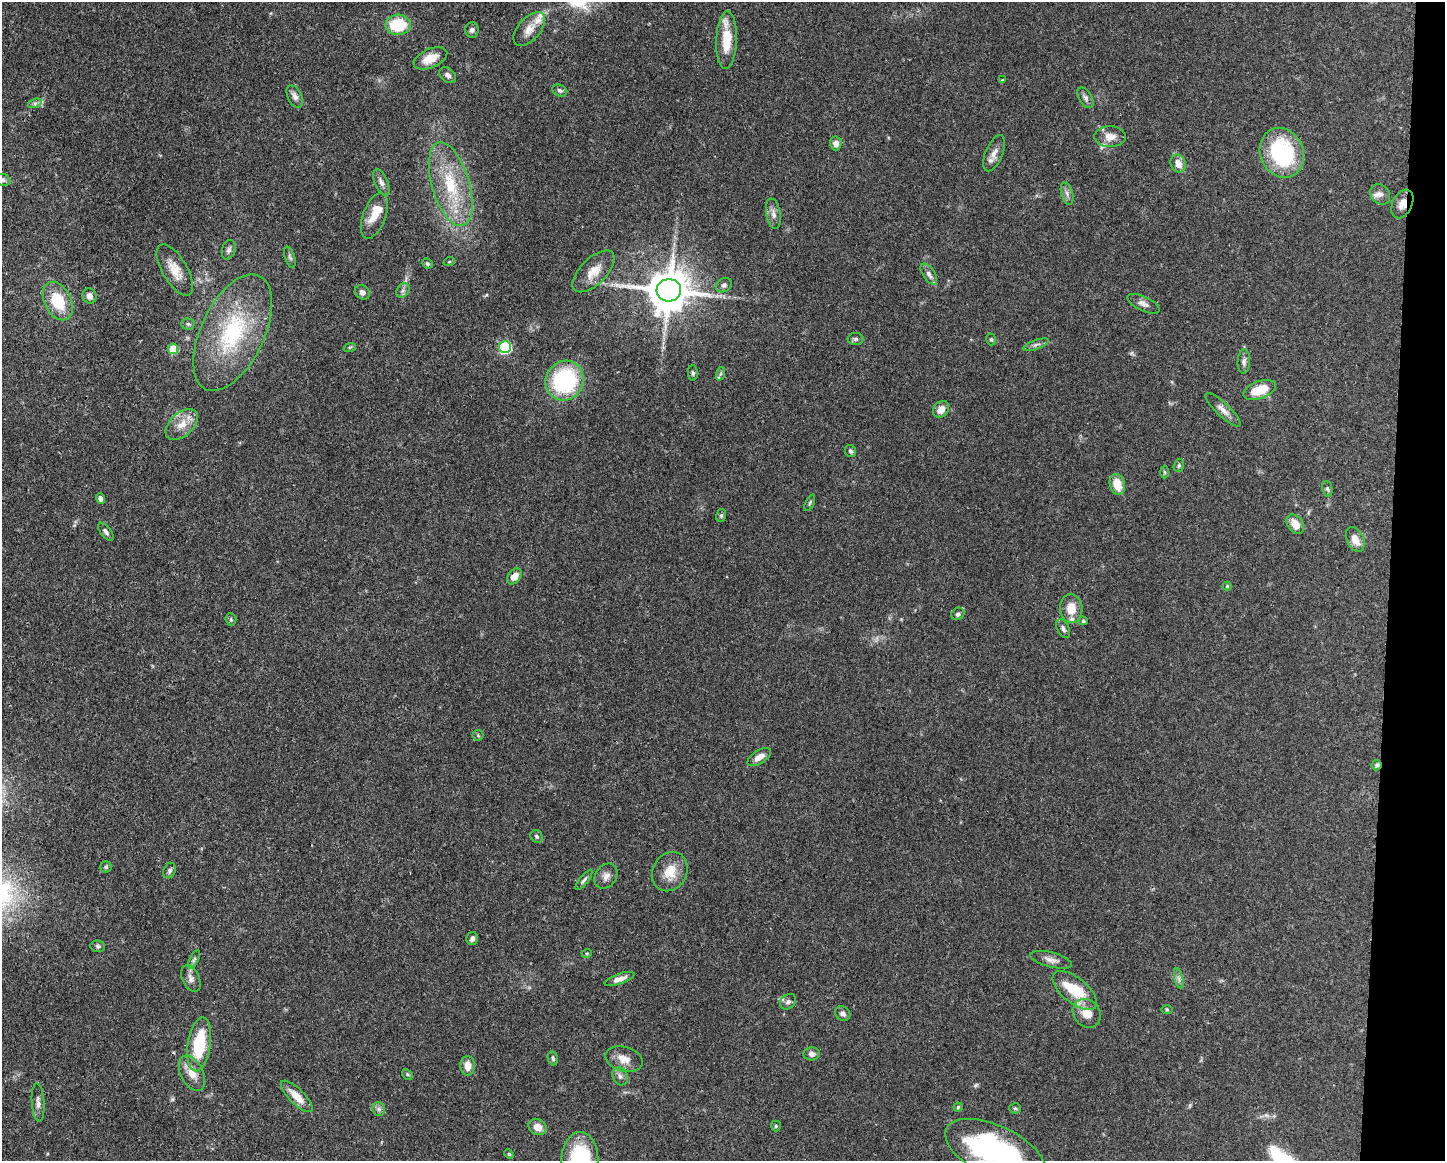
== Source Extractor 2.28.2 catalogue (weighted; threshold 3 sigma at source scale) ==
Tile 6 of 3 x 4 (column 3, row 2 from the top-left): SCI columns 3001-4443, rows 2326-3484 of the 4667 x 4651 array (HDU 1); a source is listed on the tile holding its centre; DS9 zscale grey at full resolution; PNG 1447 x 1163 px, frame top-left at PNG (2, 2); each listed source drawn as its Kron ellipse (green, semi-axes under 4 px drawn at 4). Shown black and unused: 4% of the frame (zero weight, under 3 of 4 exposures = <1% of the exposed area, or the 3 px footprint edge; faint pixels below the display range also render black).
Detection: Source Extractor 2.28.2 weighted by HDU 2 'WHT'; one run over the whole footprint, this tile lists its part. Background 0.0413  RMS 0.0027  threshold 0.0123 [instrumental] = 3 sigma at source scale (4.5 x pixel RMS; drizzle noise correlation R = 1.50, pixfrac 1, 0.05/0.05 arcsec/px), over >= 5 px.
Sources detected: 120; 1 too faint to see at this stretch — neither listed nor drawn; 7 inside a brighter listed object's ellipse — not listed separately; the other 112 listed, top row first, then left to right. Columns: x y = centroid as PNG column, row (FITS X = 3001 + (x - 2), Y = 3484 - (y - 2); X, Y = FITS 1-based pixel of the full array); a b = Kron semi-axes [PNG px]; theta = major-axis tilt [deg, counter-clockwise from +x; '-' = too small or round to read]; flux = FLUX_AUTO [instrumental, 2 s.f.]
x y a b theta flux
398 25 12 10 3 12
529 29 20 11 49 3.1
472 30 7 7 - 0.83
727 40 29 10 87 8
430 58 18 9 22 4.4
448 75 9 6 -42 0.96
1002 80 3 3 - 0.18
560 90 8 5 -24 0.68
295 96 12 7 -63 1.5
1085 98 11 6 -59 0.99
35 103 7 4 19 0.66
1110 137 15 10 -1 2.9
836 143 7 5 86 1.9
994 153 19 8 67 2.2
1282 153 25 21 -66 28
1178 164 9 7 -67 2.5
3 180 8 6 -15 0.69
381 182 14 6 -66 1.3
451 184 43 19 -73 16
1067 194 11 5 -74 1.1
1380 194 11 9 -48 1.4
1402 204 15 10 64 2.7
773 214 15 7 -80 1.6
374 216 24 11 69 5
229 250 10 6 72 0.92
290 257 11 5 -72 0.67
449 262 6 3 19 0.29
427 263 5 5 - 0.51
175 270 29 12 -59 4.5
593 271 26 13 45 4.3
929 274 12 6 -57 1.3
724 285 8 6 32 0.88
669 290 12 11 - 1000
403 291 8 6 54 0.77
362 292 8 6 -42 1.2
89 296 8 7 - 1.4
58 301 20 13 -63 10
1144 304 17 7 -25 1.4
188 324 7 5 -2 0.53
233 333 63 31 65 30
856 339 8 6 0 0.63
991 339 6 4 -74 0.44
1036 345 13 4 20 0.87
350 347 6 4 19 0.3
505 347 6 6 - 30
173 349 5 5 - 7.9
1244 362 12 6 86 0.99
693 373 8 5 -88 0.5
720 374 7 4 70 0.49
565 381 20 18 59 28
1260 390 17 8 20 7
941 409 9 7 49 2.3
1223 410 23 6 -43 2.1
182 424 19 11 42 3.9
851 451 6 5 - 0.56
1179 465 7 5 74 0.5
1164 472 6 4 -89 0.35
1117 484 11 7 -73 4.6
1327 489 8 5 -81 0.56
100 498 5 4 - 0.92
810 503 9 4 66 0.5
721 516 6 5 - 0.47
1295 524 11 7 -55 3.6
106 532 10 5 -52 0.82
1355 539 13 8 -64 2.7
514 576 9 6 53 2.5
1227 586 4 4 - 0.24
1071 609 14 11 -84 4
958 614 7 6 - 0.71
231 619 6 5 - 0.44
1083 621 4 4 - 0.41
1063 629 10 6 -63 0.87
478 735 5 5 - 0.39
759 757 13 6 33 2.2
1377 765 5 5 - 0.61
536 836 6 5 - 0.58
106 867 5 5 - 0.39
170 871 8 6 67 0.66
670 872 20 17 61 5.2
606 876 13 10 54 1.7
584 880 12 4 52 0.72
472 939 7 5 77 0.87
98 946 7 6 - 0.57
587 953 5 3 - 0.25
194 959 10 4 63 0.6
1051 960 21 7 -14 1.8
191 978 14 8 -66 1.4
1179 978 10 4 -77 0.84
619 979 16 5 19 1.9
1075 990 26 12 -40 12
788 1002 9 7 38 0.86
1167 1010 5 3 - 0.32
1087 1013 15 13 -48 4
843 1014 8 6 -37 0.94
199 1044 27 11 81 15
812 1054 8 6 4 1.3
553 1058 7 5 -79 0.52
624 1059 19 12 -16 3.2
468 1066 10 7 -88 2.6
192 1073 19 11 -63 3.5
407 1074 6 4 -47 0.41
620 1076 9 7 -65 1.1
297 1096 21 7 -45 4.1
38 1103 19 6 -86 1.5
958 1107 4 4 - 0.38
1015 1108 5 5 - 0.4
379 1109 7 6 - 0.8
776 1126 5 5 - 0.36
537 1127 9 8 - 2.9
995 1151 54 25 -25 56
509 1154 5 4 - 0.3
580 1160 27 18 -90 27
Overlapping masked pixels (flux is a lower limit): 5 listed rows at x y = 1402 204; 669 290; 1377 765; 192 1073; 995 1151
Isophote crosses this tile's border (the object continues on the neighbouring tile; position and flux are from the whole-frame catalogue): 3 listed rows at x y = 3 180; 995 1151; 580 1160